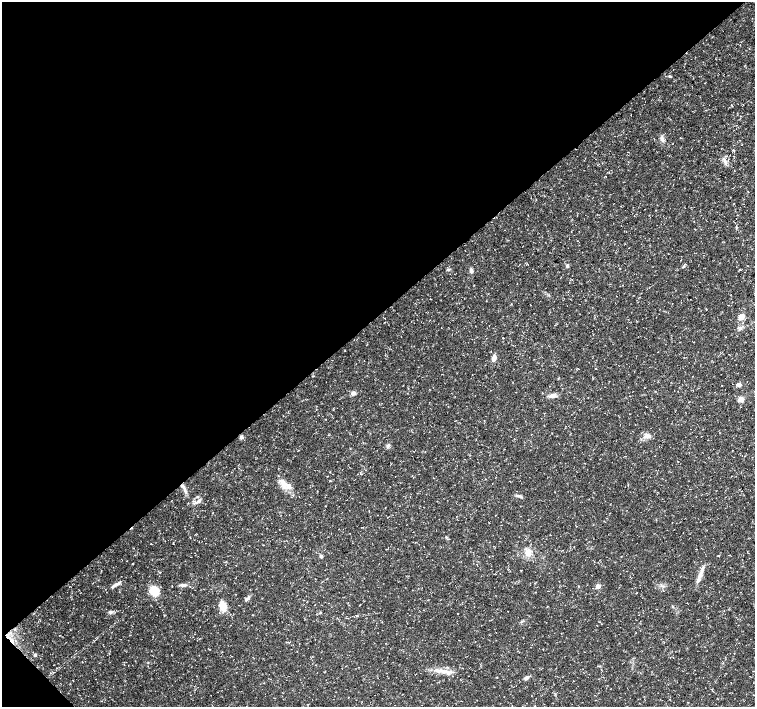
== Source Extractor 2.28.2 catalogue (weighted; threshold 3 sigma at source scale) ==
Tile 5 of 4 x 4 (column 1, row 2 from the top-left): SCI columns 1-1505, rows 2967-4375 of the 6024 x 5999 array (HDU 1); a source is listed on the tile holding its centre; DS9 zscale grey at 2 x 2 block average (1 PNG px = mean of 2 x 2 image px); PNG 757 x 709 px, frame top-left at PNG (2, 2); no overlay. Shown black and unused: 45% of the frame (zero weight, under 3 of 5 exposures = <1% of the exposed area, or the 3 px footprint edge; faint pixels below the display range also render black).
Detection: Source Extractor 2.28.2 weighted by HDU 2 'WHT'; one run over the whole footprint, this tile lists its part. Background 0.0235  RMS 0.0023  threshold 0.0105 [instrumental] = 3 sigma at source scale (4.5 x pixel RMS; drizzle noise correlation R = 1.50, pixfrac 1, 0.0396/0.0396 arcsec/px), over >= 5 px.
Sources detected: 48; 1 cosmic-ray / hot-pixel residue — not listed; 2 inside a brighter listed object's ellipse — not listed separately; the other 45 listed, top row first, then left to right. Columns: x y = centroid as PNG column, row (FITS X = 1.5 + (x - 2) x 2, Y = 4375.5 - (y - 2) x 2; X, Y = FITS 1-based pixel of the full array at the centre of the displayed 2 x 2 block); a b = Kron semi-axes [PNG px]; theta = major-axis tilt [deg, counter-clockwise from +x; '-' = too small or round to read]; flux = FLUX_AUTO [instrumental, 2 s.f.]
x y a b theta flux
670 76 3 3 - 0.54
662 139 7 4 -72 1.7
605 176 2 2 - 0.19
736 228 3 2 - 0.41
571 231 2 2 - 0.18
567 265 5 4 - 0.84
683 267 4 2 - 0.4
449 269 4 3 - 0.66
740 269 3 2 - 0.4
471 271 5 4 - 1.6
741 317 7 6 - 3.2
494 358 8 4 83 2.6
739 385 5 4 - 1.8
353 393 6 4 7 1.7
552 395 8 5 15 2.1
741 399 3 3 - 12
630 414 2 2 - 0.16
484 420 2 2 - 0.21
647 436 8 6 -15 3
241 437 5 4 - 0.97
330 481 3 2 - 0.28
283 483 9 6 -64 3.8
185 491 4 3 - 0.9
519 496 9 3 -12 1.3
197 497 4 3 - 0.54
198 501 9 4 41 1.9
151 544 2 2 - 0.19
528 553 10 7 81 4.3
321 556 4 4 - 0.91
702 570 10 4 60 2.7
699 580 8 4 62 2
116 585 14 4 32 2.3
182 585 5 4 - 1.1
598 586 3 3 - 6.8
154 591 7 6 - 15
535 592 2 2 - 0.21
246 599 4 3 - 0.9
360 605 3 2 - 0.24
223 606 12 8 -62 5.7
672 606 3 2 - 0.35
110 612 5 4 - 1
35 655 3 2 - 1.2
444 671 17 5 -10 4.7
497 677 2 2 - 0.31
526 678 7 4 25 1.3
Diffuse or blended objects may show on this block-average render without a row.